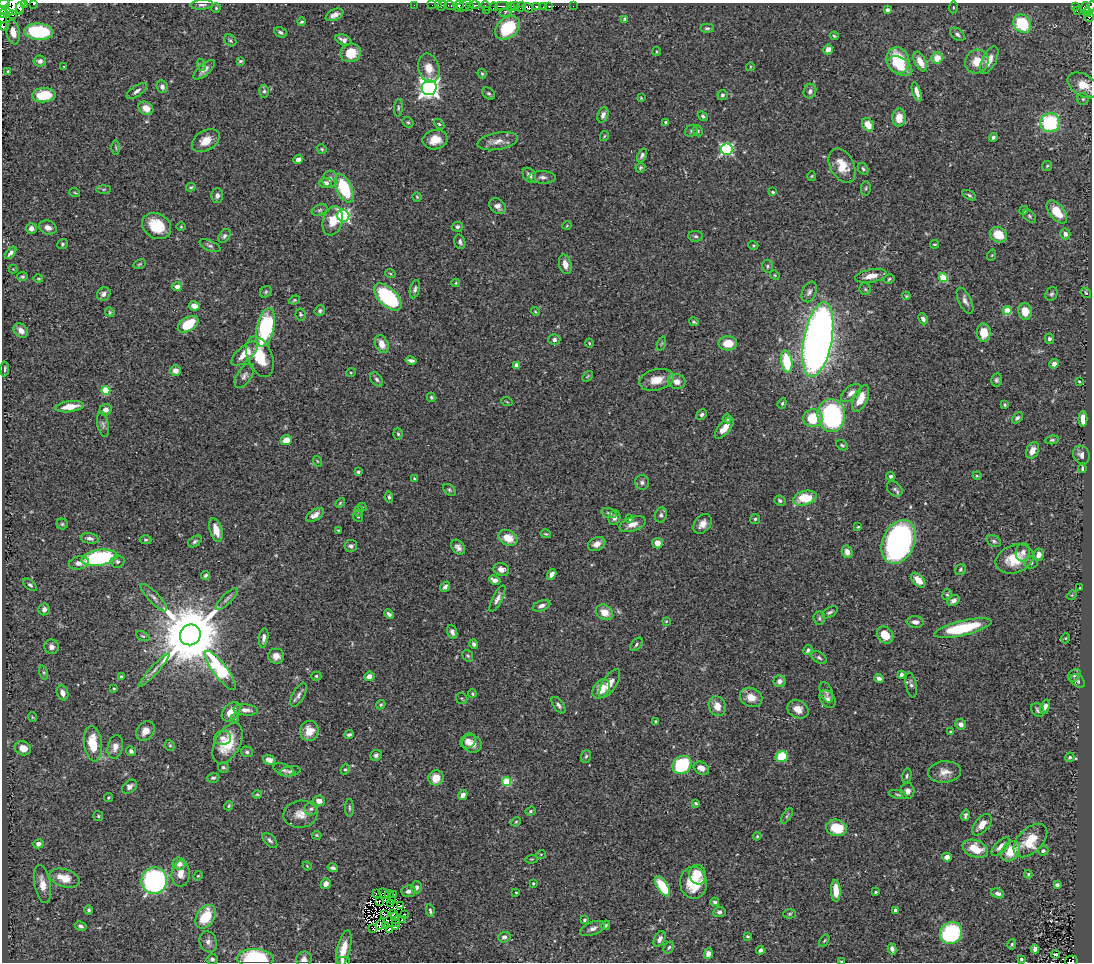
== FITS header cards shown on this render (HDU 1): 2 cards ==
NAXIS1  =                 1090
NAXIS2  =                  960

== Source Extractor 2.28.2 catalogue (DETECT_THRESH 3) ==
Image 1090 x 960 px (HDU 1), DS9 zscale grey, 1 PNG px = 1 image px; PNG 1094 x 964 px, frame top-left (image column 1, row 960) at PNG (2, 3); each listed source drawn as its Kron ellipse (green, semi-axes under 4 px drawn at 4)
Background 0.414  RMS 0.023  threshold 0.0705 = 3 sigma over >= 5 px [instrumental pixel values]
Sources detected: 493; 10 with non-positive FLUX_AUTO (blend fragments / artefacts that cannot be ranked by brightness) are neither listed nor drawn; the other 483 listed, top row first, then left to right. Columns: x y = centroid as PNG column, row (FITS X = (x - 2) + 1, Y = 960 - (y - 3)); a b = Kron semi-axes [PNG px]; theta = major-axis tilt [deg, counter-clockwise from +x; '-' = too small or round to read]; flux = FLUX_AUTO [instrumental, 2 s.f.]
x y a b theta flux
4 4 6 4 9 300
24 4 4 3 - 110
34 4 3 2 - 25
202 5 11 4 4 4.9
414 5 2 2 - 4.3
432 5 2 2 - 5.7
438 5 2 2 - 10
458 5 5 3 - 130
475 5 5 2 - 50
15 6 10 8 34 750
442 6 5 3 - 9.6
450 6 6 3 -15 28
463 6 9 3 30 27
469 6 4 3 - 160
486 6 5 2 - 18
502 6 7 4 3 110
511 6 4 3 - 120
515 6 4 3 - 26
537 6 4 3 - 99
544 6 4 3 - 170
548 6 4 3 - 77
573 6 2 2 - 1.1
1075 6 4 3 - 52
494 7 4 3 - 46
521 7 5 2 - 16
953 7 6 3 83 1.7
1086 7 5 4 - 100
20 8 6 4 -85 250
216 8 4 4 - 1.8
528 8 6 3 -35 160
1090 8 8 4 64 150
888 10 4 3 - 5.2
3 11 10 2 -18 69
486 11 3 2 - 3.1
1077 11 3 2 - 3.1
1087 12 4 2 - 82
505 13 6 4 6 7.7
3 14 6 3 0 120
12 15 3 2 - 69
334 15 9 5 25 8.3
1089 17 5 3 - 48
2 18 5 2 - 69
625 19 4 3 - 3.7
301 22 4 4 - 2.3
1022 24 10 8 -53 80
4 27 4 2 - 11
508 28 14 10 38 90
707 28 7 4 1 2.8
13 32 12 7 -78 20
39 32 14 8 -4 120
280 32 7 5 -27 3.8
957 34 8 5 -38 4.2
834 36 4 3 - 1.9
230 40 7 5 -44 2.7
343 40 8 5 -22 7.4
828 49 5 4 - 11
656 51 4 2 - 1.3
351 53 10 9 - 33
937 58 6 5 - 25
898 60 13 11 -73 71
989 60 15 7 62 19
40 61 6 5 - 5.6
240 61 4 3 - 2
920 62 10 5 -63 19
977 62 12 11 - 27
202 65 6 4 -70 2.1
900 66 13 8 -31 26
64 67 3 2 - 0.85
750 67 4 3 - 1.2
429 68 15 10 -77 20
204 70 13 5 41 8.7
8 71 4 4 - 1.8
482 74 5 3 - 2
1083 85 17 10 -30 28
162 87 6 5 - 6.5
429 88 7 7 - 950
137 91 12 5 35 6
264 91 6 5 - 3.3
810 91 7 6 - 4.6
917 92 10 4 -73 9.1
489 93 7 5 -37 3
44 95 12 7 4 56
722 95 5 5 - 3.5
641 98 3 2 - 1.4
1083 99 6 6 - 3.4
146 108 8 6 -32 16
398 108 9 3 86 2.7
603 115 8 5 71 5.5
703 116 5 4 - 3.2
899 118 9 6 86 22
408 122 6 5 - 2.5
666 122 4 4 - 3.3
1050 123 10 9 - 120
439 124 6 4 -44 2
868 125 7 5 -59 18
691 131 7 5 28 2.9
698 131 6 4 -63 2.7
604 136 5 3 - 1.6
993 137 4 4 - 3.1
435 140 12 9 10 21
206 141 15 10 31 20
498 141 20 8 10 14
116 148 7 3 -89 2.1
322 149 5 4 - 2.1
727 149 6 5 - 250
642 155 7 4 66 4.1
298 159 5 4 - 7.3
842 166 18 12 -62 28
1047 166 5 5 - 2.2
640 168 5 4 - 2.4
863 169 6 4 -57 3
529 175 8 6 -56 7.3
812 176 5 3 - 1.4
543 177 13 6 -3 6.7
330 179 8 7 - 6.5
325 183 6 5 - 7.1
191 187 5 3 - 2.2
344 188 15 7 -66 100
866 188 7 4 83 2.4
104 189 7 4 1 2.3
773 192 4 2 - 1.8
75 193 5 3 - 1.6
217 195 7 6 - 5.1
969 195 7 4 -29 3.1
417 197 4 4 - 2.1
498 206 9 7 -40 7.7
320 210 8 5 27 3.3
1024 210 5 4 - 2.9
1057 212 13 7 -51 36
343 216 6 6 - 270
1030 216 7 5 -43 2.7
333 221 15 9 72 26
567 225 4 3 - 1.2
157 226 15 12 -31 50
181 227 4 3 - 1.3
457 227 5 5 - 4.3
31 228 5 5 - 6.5
48 228 9 7 -18 8.9
1065 234 5 5 - 5.8
998 235 9 7 -31 28
224 236 8 5 56 4
696 236 7 5 -3 3.2
460 242 7 5 -75 4.5
62 244 5 5 - 2.4
935 244 4 3 - 1.7
753 245 5 3 - 1.5
210 246 11 5 -23 4.5
11 253 7 4 49 5.5
992 255 6 3 71 1.5
139 264 6 4 27 2
565 264 10 6 -77 11
768 266 6 5 - 2.8
13 269 4 4 - 1.2
390 273 5 3 - 1.8
775 275 5 4 - 1.7
871 276 16 6 11 17
22 277 5 4 - 2.6
38 278 5 3 - 1.6
943 278 4 4 - 73
889 279 5 4 - 2.3
456 283 4 4 - 1.5
177 287 5 4 - 7.1
415 289 9 5 77 4.5
865 289 6 5 - 2.6
266 292 6 5 - 2.6
809 292 11 7 66 6.3
1086 293 6 3 -53 1.8
104 294 7 6 - 7.4
1051 294 7 5 61 3.3
906 296 4 3 - 1.7
388 297 17 9 -44 170
294 300 6 4 22 2
965 301 14 6 -64 7.5
194 306 5 4 - 12
320 311 6 5 - 3.1
1007 311 4 4 - 49
1025 311 8 6 -79 19
110 312 5 4 - 1.9
535 312 5 3 - 1.6
301 314 6 5 - 2.6
923 319 6 4 -62 5.2
694 322 5 3 - 2.5
188 324 11 6 31 52
265 327 20 8 77 170
21 330 8 6 -46 11
984 333 9 7 89 20
818 339 38 14 79 1400
1049 339 5 4 - 4.2
554 340 6 5 - 4.2
589 343 4 4 - 1.6
662 343 7 3 71 2
728 343 9 7 1 24
382 344 9 6 -67 16
245 354 16 7 41 24
260 357 21 12 -68 42
411 360 6 3 -13 4.5
787 361 11 5 -81 69
1054 364 5 4 - 7.8
517 365 4 4 - 13
5 369 7 2 87 2.4
176 371 5 5 - 9.9
351 372 5 3 - 1.6
244 376 14 7 57 6.5
587 376 6 3 46 1.8
377 379 8 5 -51 4.2
656 380 17 10 14 24
997 380 6 5 - 3.6
677 381 9 7 -13 11
1079 381 3 2 - 1.6
106 390 4 4 - 57
851 393 12 6 38 9.5
431 397 4 3 - 2
861 398 14 6 65 25
507 402 6 3 -20 1.7
782 403 5 4 - 2.2
1005 405 3 3 - 1.8
70 407 14 5 8 23
106 410 6 5 - 7
702 414 5 4 - 3.8
831 415 16 14 -84 250
727 418 5 4 - 2.7
813 418 10 8 14 50
1017 418 6 4 44 4.5
1083 419 8 4 -89 18
103 424 12 5 -78 4.8
724 428 13 6 50 16
398 434 5 5 - 2.7
286 440 6 5 - 22
1052 440 7 4 7 2.7
842 445 6 4 -28 2.8
1032 450 9 6 66 13
1081 455 9 8 - 7.2
317 461 5 3 - 1.5
1082 468 4 3 - 3.1
358 472 3 3 - 2.8
890 476 4 4 - 3.9
977 476 4 4 - 1.6
415 479 3 3 - 2.5
642 482 7 7 - 4.4
895 489 9 6 -43 4.3
449 490 7 5 -41 2.8
389 497 5 3 - 2.9
805 498 12 7 16 51
780 500 6 5 - 3.6
340 503 6 3 46 1.9
362 507 4 4 - 1.3
358 511 5 3 - 2
609 513 8 4 -15 3.6
315 515 10 5 32 10
661 515 7 6 - 4.3
358 516 6 5 - 3.1
614 518 7 6 - 5.6
630 519 4 3 - 2
755 519 5 5 - 2.6
62 524 5 5 - 2.4
632 524 14 7 19 14
702 524 11 7 52 12
858 527 4 3 - 2
216 530 12 6 -74 22
338 530 4 3 - 1.3
546 534 5 3 - 1.9
90 538 9 5 -10 5.4
508 538 10 7 -27 26
146 540 6 4 0 2.3
195 541 7 5 34 3.3
994 541 7 5 -28 3.5
899 542 23 16 66 580
657 543 5 5 - 9.4
597 544 9 6 27 11
351 546 6 6 - 4.5
458 547 8 6 -50 6.7
847 552 6 5 - 9.3
1023 552 9 7 80 6.1
1039 555 6 5 - 8.4
99 558 18 8 9 190
1015 559 19 14 19 40
117 561 7 6 - 5.6
1031 562 6 6 - 4.5
79 563 10 6 12 8.7
501 569 8 6 -15 9.9
960 570 6 5 - 2.6
552 574 6 4 59 8.4
205 575 5 4 - 3
495 580 6 4 -26 8.9
918 580 9 5 -46 14
30 585 8 4 -40 3.5
445 587 6 4 50 4.2
1080 588 3 2 - 1.2
947 594 6 4 68 2.4
1072 595 5 4 - 1.7
154 598 18 5 -45 7.9
497 598 14 5 63 7.4
227 599 15 5 45 6.3
953 600 7 5 35 6.8
541 606 9 5 20 6.9
44 609 6 5 - 5.3
604 612 9 7 -30 20
830 612 8 4 31 3.9
389 614 5 4 - 5.1
819 618 7 5 -84 3
666 621 3 3 - 1.3
915 622 8 6 -4 8.6
963 628 29 7 13 92
452 632 7 5 -72 6.2
190 635 11 10 - 16000
885 635 9 7 -51 27
143 636 7 4 -26 2.3
264 638 9 4 83 6.5
1066 638 5 3 - 1.4
474 644 4 3 - 3.8
636 644 8 5 48 2.9
51 647 7 7 - 6.5
808 650 5 4 - 3.7
276 656 8 7 - 12
468 656 6 5 - 2.4
819 658 8 5 -31 3.7
154 670 22 4 48 7.9
220 670 24 7 -53 220
44 672 7 3 -71 2.6
901 674 4 4 - 4.6
1074 675 7 5 45 3.6
316 676 5 4 - 2.1
369 676 5 4 - 9.1
121 677 4 3 - 2.1
879 679 5 4 - 5.8
780 681 6 6 - 8
1078 681 8 5 -42 3.6
610 683 16 7 58 14
911 685 12 5 -79 4.7
114 689 3 3 - 1.4
601 689 10 7 53 23
826 692 11 6 -70 4.8
63 693 8 5 -69 10
472 694 4 3 - 2.1
298 695 13 6 60 6.6
751 697 11 9 -25 17
462 698 6 5 - 2.3
827 699 10 7 -52 7.4
381 705 5 4 - 2.2
559 705 9 5 -52 4.4
717 706 10 8 -71 17
1045 707 7 4 68 7.2
798 709 11 8 -28 14
246 710 12 5 -5 8.8
1038 710 7 6 - 3.6
231 712 11 7 47 16
32 717 5 3 - 1.4
234 718 4 3 - 2
656 722 3 3 - 2.8
961 724 5 5 - 8.1
145 731 11 8 51 13
309 731 10 9 - 21
951 732 4 3 - 2.1
349 735 5 3 - 2.9
223 738 8 7 - 6.6
468 741 8 6 46 8
228 743 22 12 62 49
93 744 18 9 -82 46
472 744 10 8 -30 13
170 745 6 4 -68 2.4
115 747 12 7 77 11
23 748 8 7 - 18
131 751 5 4 - 3.7
247 752 6 5 - 3.2
376 755 6 5 - 4.9
586 756 6 5 - 3
782 756 6 5 - 50
1070 757 5 4 - 2.7
269 760 6 4 -18 7.2
682 765 10 8 40 99
223 767 5 5 - 3.2
701 768 8 6 -27 12
345 769 5 4 - 2.2
284 770 11 6 -21 5.1
290 771 10 5 10 4
945 772 16 10 5 15
907 776 7 4 76 3.1
213 778 6 5 - 3.6
436 778 8 7 - 19
507 782 4 4 - 77
129 787 8 6 38 6.6
907 791 8 7 - 7.4
257 794 4 3 - 1.8
898 794 9 4 -14 2.8
463 795 5 4 - 8.9
108 798 4 4 - 2.2
319 801 6 5 - 11
696 803 3 3 - 2.3
229 806 5 4 - 1.8
349 808 9 3 -89 2.7
311 809 6 6 - 4.3
531 811 5 4 - 2.6
300 814 17 13 5 19
965 815 5 3 - 3.8
98 816 5 5 - 2.2
787 816 8 3 57 2.5
516 822 5 4 - 1.8
982 825 13 7 51 15
836 828 10 8 -14 40
317 835 5 3 - 1.7
757 836 4 3 - 1.7
270 840 9 5 -45 4.6
1030 840 20 12 45 51
38 844 5 4 - 7.7
1001 846 12 5 44 9.7
975 849 13 8 -20 34
1010 851 11 8 49 33
1043 851 5 5 - 3
541 854 5 3 - 1.2
947 857 5 4 - 7.7
531 859 6 2 5 1.4
179 864 6 6 - 13
307 866 4 3 - 1.3
333 868 5 3 - 3.7
181 874 13 9 87 15
1028 874 4 3 - 2
698 875 10 8 -75 20
198 876 5 4 - 1.9
64 878 15 8 -17 29
154 881 13 12 - 330
533 883 4 3 - 1.9
693 883 16 13 -88 56
42 884 19 8 -80 19
326 884 6 5 - 9.3
1057 885 4 4 - 4.1
663 886 11 5 -57 59
417 887 6 5 - 5.7
408 891 7 6 - 5.8
836 891 11 5 -88 23
876 892 4 3 - 1.8
376 893 3 3 - 4.3
516 893 3 2 - 1.2
998 893 7 4 -20 6.1
384 894 6 3 -49 2.2
389 894 4 2 - 2.1
394 895 3 2 - 0.44
379 901 2 2 - 0.88
392 901 3 2 - 1.1
715 902 4 3 - 3
391 904 3 2 - 0.86
400 905 3 2 - 0.38
89 910 5 4 - 3.2
430 910 6 3 -80 2.7
895 910 4 3 - 3.5
719 912 6 5 - 4.3
393 913 4 2 - 1.4
384 914 4 2 - 2.6
405 914 3 2 - 9.7
790 914 6 4 2 2.3
206 917 13 9 56 56
394 917 4 2 - 2.5
402 920 2 2 - 0.64
584 920 3 3 - 2.1
396 923 3 2 - 1.6
381 924 6 2 58 0.95
606 925 5 4 - 2.6
81 926 6 4 -28 4.4
386 926 4 2 - 1.3
396 927 3 2 - 2
593 928 13 6 20 7.3
372 929 2 2 - 0.16
389 929 4 2 - 0.006
951 933 12 10 43 170
748 936 3 2 - 1.8
504 937 6 5 - 5.2
659 939 8 5 63 7.5
824 941 7 4 58 2.1
208 942 11 8 -71 8.1
1012 944 5 4 - 2.4
669 947 6 5 - 2.7
344 949 19 6 76 25
892 949 6 4 -75 5.7
1035 949 4 4 - 5.5
760 950 4 4 - 3.7
708 954 5 4 - 6.8
1055 954 4 3 - 2.9
255 958 18 9 -2 130
212 959 6 5 - 3.5
304 959 8 7 - 6.5
1021 959 3 3 - 2.8
344 961 7 3 -11 3
1071 961 6 5 - 65
842 962 4 2 - 1.9
At the frame edge (FLAGS 8, measured only in part): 14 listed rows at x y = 4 4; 24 4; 34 4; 1090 8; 3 11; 3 14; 1089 17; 2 18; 4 27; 1083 85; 255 958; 344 961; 1071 961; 842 962
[10 non-positive-flux detections neither listed nor drawn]